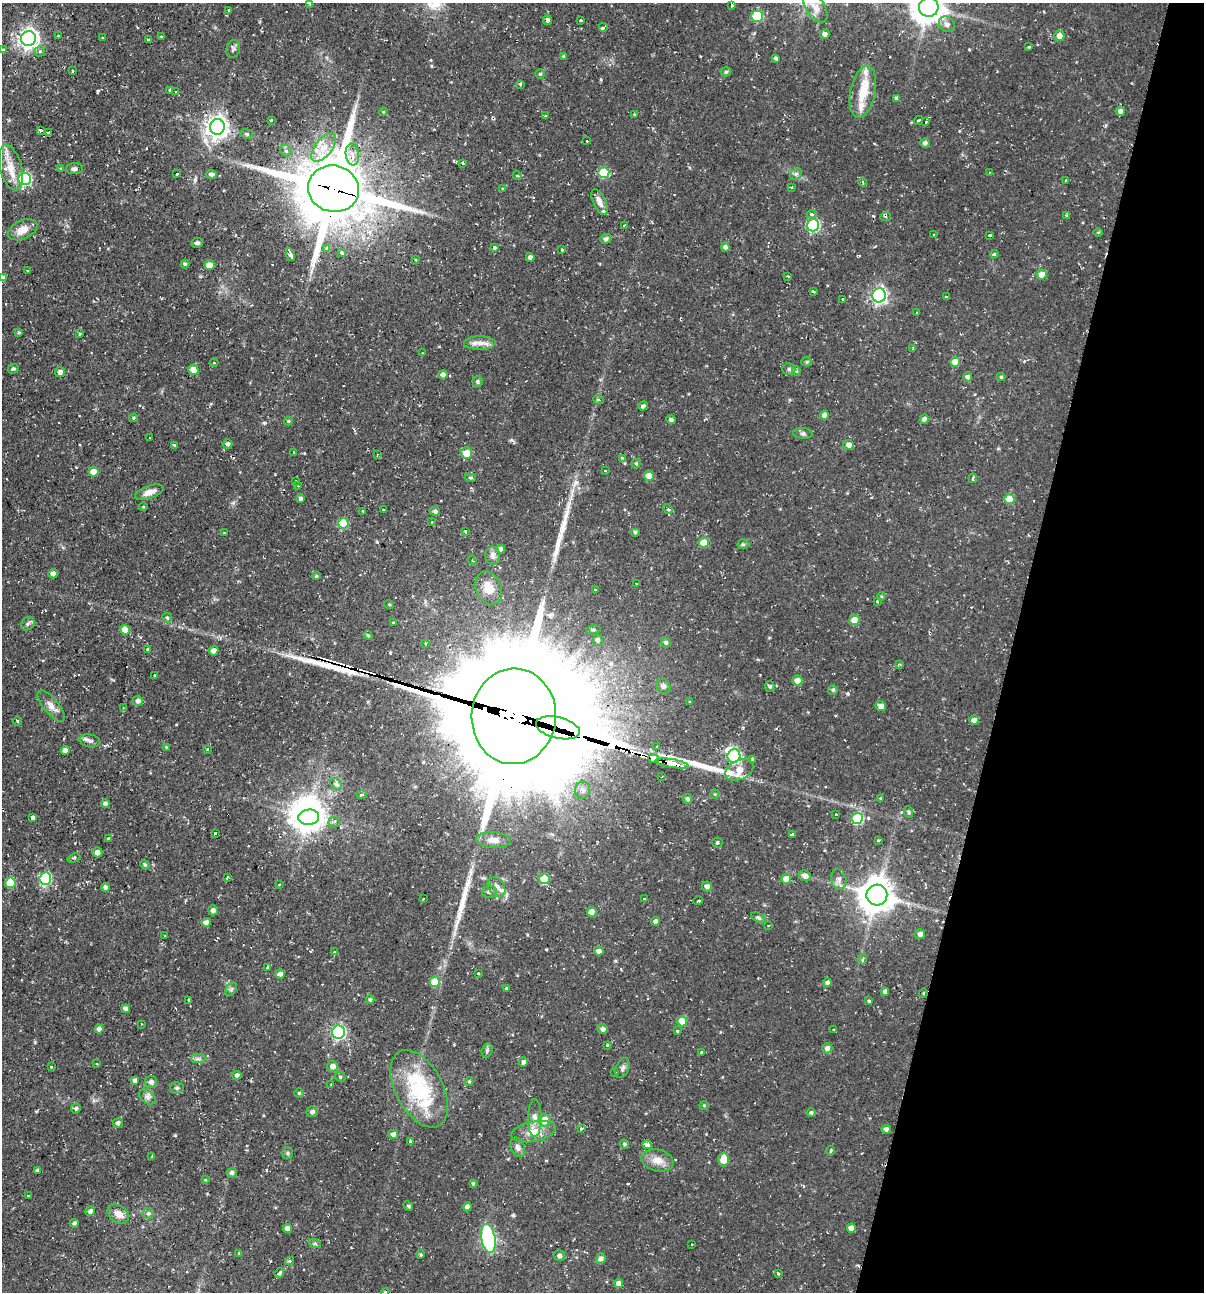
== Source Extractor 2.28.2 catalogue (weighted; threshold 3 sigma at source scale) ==
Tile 8 of 4 x 4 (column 4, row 2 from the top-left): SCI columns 3860-5061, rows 2583-3872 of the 5184 x 5163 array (HDU 1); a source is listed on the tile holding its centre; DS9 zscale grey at full resolution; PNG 1206 x 1294 px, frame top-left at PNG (2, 3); each listed source drawn as its Kron ellipse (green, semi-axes under 4 px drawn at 4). Shown black and unused: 16% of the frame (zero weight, under 2 of 3 exposures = <1% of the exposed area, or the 3 px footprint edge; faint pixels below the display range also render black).
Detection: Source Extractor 2.28.2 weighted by HDU 2 'WHT'; one run over the whole footprint, this tile lists its part. Background 0.058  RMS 0.0064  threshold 0.0286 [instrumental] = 3 sigma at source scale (4.5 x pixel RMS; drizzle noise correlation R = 1.50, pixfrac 1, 0.05/0.05 arcsec/px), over >= 5 px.
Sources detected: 373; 5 inside a brighter object's white glare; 23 cosmic-ray / hot-pixel residue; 3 long thin detections or spike segments (spike, bleed or trail) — neither listed nor drawn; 7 inside a brighter listed object's ellipse — not listed separately; the other 335 listed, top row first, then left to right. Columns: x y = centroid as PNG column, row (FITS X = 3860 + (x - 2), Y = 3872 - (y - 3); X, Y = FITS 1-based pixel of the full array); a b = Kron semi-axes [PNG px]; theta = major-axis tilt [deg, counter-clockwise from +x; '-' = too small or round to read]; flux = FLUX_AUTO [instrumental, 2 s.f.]
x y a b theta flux
310 3 4 3 - 2.8
732 5 3 3 - 1.6
815 7 17 9 -58 6.2
929 7 10 9 - 1100
229 10 3 2 - 0.87
757 16 5 5 - 37
547 20 5 4 - 2
580 20 3 2 - 0.67
947 24 9 7 -42 3.1
603 27 4 3 - 5.3
825 34 4 4 - 2.5
58 36 3 2 - 0.64
1059 36 5 5 - 4.8
103 37 3 2 - 0.67
161 37 3 2 - 0.87
28 39 7 7 - 340
148 40 4 3 - 0.74
1029 47 3 3 - 1.1
233 49 9 6 72 1.7
3 50 4 3 - 1.1
40 51 5 5 - 1.9
564 56 4 4 - 1.1
776 58 4 4 - 1.3
72 71 3 2 - 1.4
726 72 5 4 - 1
540 74 4 4 - 0.77
520 84 4 3 - 1.1
170 90 3 3 - 2.4
176 92 3 3 - 0.88
863 92 26 12 79 16
897 98 4 4 - 1.3
1120 111 5 4 - 2.3
383 112 4 3 - 0.56
635 115 4 3 - 0.67
545 116 3 3 - 1.3
271 120 3 3 - 1.4
918 120 5 3 - 2.2
926 122 4 4 - 1
217 127 8 7 - 460
40 130 4 3 - 1.7
48 133 4 3 - 14
247 134 6 5 - 1.1
587 141 3 3 - 1.6
925 143 4 4 - 2.1
324 147 17 8 52 9.4
286 151 6 5 - 1.9
352 154 11 6 -83 5.7
462 163 3 3 - 2.5
11 168 23 11 -76 12
61 169 3 3 - 1.7
75 169 8 5 1 1.8
989 172 3 2 - 0.57
177 173 3 2 - 0.69
604 173 5 5 - 30
212 174 5 4 - 1.8
796 174 6 5 - 1.5
517 176 4 4 - 1.1
25 179 6 6 - 77
1066 181 3 3 - 3.8
863 182 4 3 - 0.63
792 187 3 3 - 0.53
333 189 25 23 -14 5200
502 189 3 3 - 1.5
599 202 14 6 -65 4.3
812 214 5 4 - 1.8
1067 215 4 3 - 1.8
886 217 5 3 - 1.1
624 225 3 3 - 0.73
813 225 6 6 - 75
23 230 16 9 25 6.8
1098 232 5 3 - 0.62
934 235 2 2 - 0.55
989 235 3 3 - 1.2
606 239 5 4 - 1.5
197 243 6 4 3 1.4
494 247 4 3 - 7.1
725 247 4 4 - 2
327 249 3 3 - 3.8
562 250 3 3 - 0.68
342 252 3 3 - 4.3
994 254 4 3 - 0.71
290 255 7 3 -68 6.3
530 257 4 4 - 2.1
415 259 3 3 - 0.87
185 264 4 4 - 0.88
210 265 5 5 - 7.1
28 271 3 2 - 0.5
1042 274 5 5 - 6
788 276 3 2 - 1.4
2 277 3 3 - 6.2
813 291 3 2 - 1
879 295 7 6 - 170
946 297 3 3 - 0.66
843 299 3 3 - 1.4
917 312 3 3 - 1.5
19 333 4 4 - 0.76
79 334 4 2 - 0.64
480 343 16 6 0 4.5
913 349 3 3 - 0.83
422 353 3 2 - 0.47
807 362 5 4 - 1.1
955 362 5 5 - 9.9
214 363 4 3 - 0.57
13 369 5 4 - 1.1
789 369 6 5 - 1.6
193 370 5 5 - 6.4
796 371 4 4 - 0.97
60 372 5 5 - 2.7
443 375 4 4 - 2
968 377 4 4 - 2.3
1001 377 4 4 - 0.76
477 381 5 5 - 1.1
598 399 5 3 - 0.63
643 406 5 4 - 1.8
824 415 4 4 - 2.6
133 418 4 4 - 0.81
671 419 5 4 - 1.3
924 419 5 4 - 2.2
288 421 4 4 - 0.77
803 433 9 5 -4 1.5
150 438 3 2 - 0.58
227 444 5 5 - 1.7
174 445 3 3 - 1.9
849 445 5 5 - 2.8
293 452 3 2 - 0.51
467 453 5 5 - 10
377 455 3 2 - 0.49
622 458 4 4 - 0.61
636 463 5 4 - 0.84
605 471 3 2 - 0.55
93 472 5 5 - 7.8
649 476 5 5 - 12
470 478 5 4 - 0.87
973 478 5 3 - 1
295 481 3 2 - 0.6
297 485 3 3 - 1.3
149 492 15 6 20 5.4
301 499 4 4 - 1.3
1009 499 5 5 - 11
143 507 4 3 - 0.48
668 509 5 4 - 0.84
383 510 3 2 - 0.83
362 511 3 3 - 1.6
435 511 5 4 - 1.6
432 522 3 3 - 0.61
343 523 5 5 - 26
225 532 3 2 - 1.1
465 532 3 3 - 1.4
635 532 4 4 - 1.3
704 543 5 5 - 14
743 544 5 5 - 0.94
501 549 4 4 - 2.3
493 556 9 7 -86 2.4
472 560 5 3 - 0.57
53 574 5 4 - 2.2
316 576 4 4 - 0.87
636 583 3 2 - 0.78
489 588 17 12 -65 9.8
595 590 3 3 - 0.86
881 596 4 3 - 0.67
877 601 3 2 - 0.46
389 604 5 3 - 0.58
167 618 5 4 - 1
854 620 5 5 - 10
393 623 3 2 - 0.45
28 624 7 6 - 1.6
125 630 5 5 - 9.3
593 630 7 4 8 1.2
368 635 5 4 - 0.71
598 640 5 5 - 2
666 643 5 4 - 1.4
426 644 3 3 - 0.9
147 649 3 2 - 0.44
214 651 5 4 - 3.6
900 665 4 3 - 0.67
155 675 3 3 - 2.6
797 680 5 5 - 4.7
663 686 8 6 -52 2.2
770 686 5 5 - 1.3
833 690 5 5 - 1.3
138 701 5 5 - 2.5
690 702 3 2 - 0.7
51 706 19 7 -51 4.6
881 706 5 5 - 3.4
124 708 4 3 - 0.85
514 716 48 42 87 26000
974 720 4 4 - 2.7
17 721 5 3 - 0.84
558 728 22 10 -13 480
90 741 10 6 -11 2.2
657 746 3 3 - 0.8
166 747 3 3 - 0.49
207 749 3 3 - 0.85
65 750 4 4 - 3.8
734 756 7 6 - 85
653 759 5 4 - 84
753 760 4 3 - 1.6
672 763 17 4 -9 720
739 770 15 9 24 11
662 776 4 3 - 0.56
336 784 6 5 - 1.5
582 790 9 7 75 3.1
715 794 5 4 - 0.65
362 795 5 4 - 1.5
880 798 4 3 - 1.3
688 799 5 4 - 1.6
105 804 4 4 - 2.1
909 812 6 4 -80 1.1
836 814 3 2 - 0.63
309 817 10 7 6 690
33 818 3 3 - 3.1
857 818 5 5 - 47
334 822 5 5 - 1.4
215 834 3 3 - 2.1
792 834 3 2 - 0.78
108 838 3 3 - 1.8
494 840 17 8 -5 6
879 840 3 3 - 1.2
717 843 5 5 - 0.95
97 852 5 5 - 2.8
74 858 6 3 21 1.1
145 865 5 4 - 1.1
805 876 6 5 - 2.9
227 877 3 3 - 3.7
45 878 6 6 - 62
544 879 5 5 - 20
786 879 5 5 - 9.1
839 879 10 7 -77 3.1
10 883 5 5 - 21
279 885 3 3 - 0.84
707 886 5 4 - 2.4
105 887 4 4 - 2.3
496 887 11 7 -53 3.4
489 892 7 6 - 1.8
877 895 10 10 - 1300
644 898 2 2 - 0.41
423 899 3 2 - 0.5
698 901 5 3 - 0.66
213 910 5 4 - 2
592 912 5 5 - 4.3
758 918 7 4 -30 1.2
655 921 4 4 - 1.9
206 922 5 4 - 2.2
769 926 3 2 - 0.67
920 934 5 5 - 3
164 936 3 2 - 0.66
599 951 4 4 - 3
334 952 4 3 - 0.83
863 959 5 3 - 3
267 967 4 3 - 1.8
478 973 3 3 - 1.2
280 974 4 4 - 2.8
435 982 5 5 - 17
828 982 4 4 - 2.1
506 988 3 2 - 0.51
231 989 7 5 56 1.2
885 992 4 3 - 1.7
923 993 4 4 - 0.64
189 1000 3 3 - 1.1
370 1000 4 3 - 1.2
869 1001 3 3 - 2
126 1009 4 4 - 2.3
682 1021 5 5 - 14
141 1024 3 2 - 0.43
99 1029 4 4 - 2.9
602 1029 5 5 - 2.5
834 1030 3 3 - 1.1
677 1031 3 3 - 1.3
338 1032 6 6 - 120
607 1045 3 3 - 1.2
827 1048 5 5 - 2.9
487 1050 7 5 71 1.3
701 1053 3 3 - 1.6
198 1059 7 4 0 1.5
523 1062 5 4 - 2.1
97 1064 3 2 - 0.46
333 1066 5 5 - 3.7
51 1067 3 2 - 0.89
622 1068 10 6 69 2
615 1072 3 3 - 0.79
237 1075 4 4 - 2.2
340 1077 5 4 - 0.93
135 1081 4 4 - 2.3
469 1081 4 4 - 0.73
151 1082 6 6 - 2.4
331 1084 3 2 - 1.2
177 1088 7 5 2 1.5
419 1089 42 23 -62 55
299 1093 4 4 - 0.86
148 1097 9 6 -36 2.2
704 1105 5 3 - 0.63
76 1108 5 4 - 1.4
312 1112 5 5 - 1.6
811 1113 4 4 - 1.3
535 1118 19 6 89 4.7
544 1120 6 6 - 11
118 1123 5 5 - 1.8
581 1128 4 4 - 1.7
886 1129 4 4 - 1.9
534 1132 23 10 10 8.4
393 1134 5 4 - 2.4
410 1141 4 3 - 3.1
624 1144 5 4 - 1.2
647 1145 5 3 - 6.3
518 1147 10 6 -65 2.3
831 1151 4 2 - 0.68
288 1153 6 5 - 1.1
152 1157 4 4 - 0.59
723 1159 7 5 88 10
657 1160 16 11 -14 7.4
37 1170 3 3 - 0.87
232 1173 5 5 - 1.7
205 1180 3 3 - 0.72
473 1183 3 3 - 0.86
29 1196 3 3 - 1
408 1206 5 4 - 0.9
467 1207 4 4 - 2.3
90 1211 5 4 - 2.3
148 1213 5 5 - 1.1
118 1214 12 8 -36 5.7
74 1223 4 4 - 1.3
288 1228 4 4 - 4.4
851 1228 4 4 - 4.3
488 1239 14 7 -80 76
315 1244 6 4 -19 0.95
692 1244 2 2 - 0.5
239 1253 4 3 - 0.74
421 1255 3 3 - 0.93
559 1256 5 5 - 1.9
601 1258 5 4 - 2.6
289 1261 4 3 - 1.3
279 1273 5 3 - 2.7
778 1274 3 3 - 1.2
619 1284 4 4 - 4.8
385 1292 4 3 - 0.77
Overlapping masked pixels (flux is a lower limit): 5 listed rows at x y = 333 189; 514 716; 558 728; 653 759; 672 763
Isophote crosses this tile's border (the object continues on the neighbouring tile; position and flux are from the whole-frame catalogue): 5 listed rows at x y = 310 3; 929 7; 3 50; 2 277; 385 1292